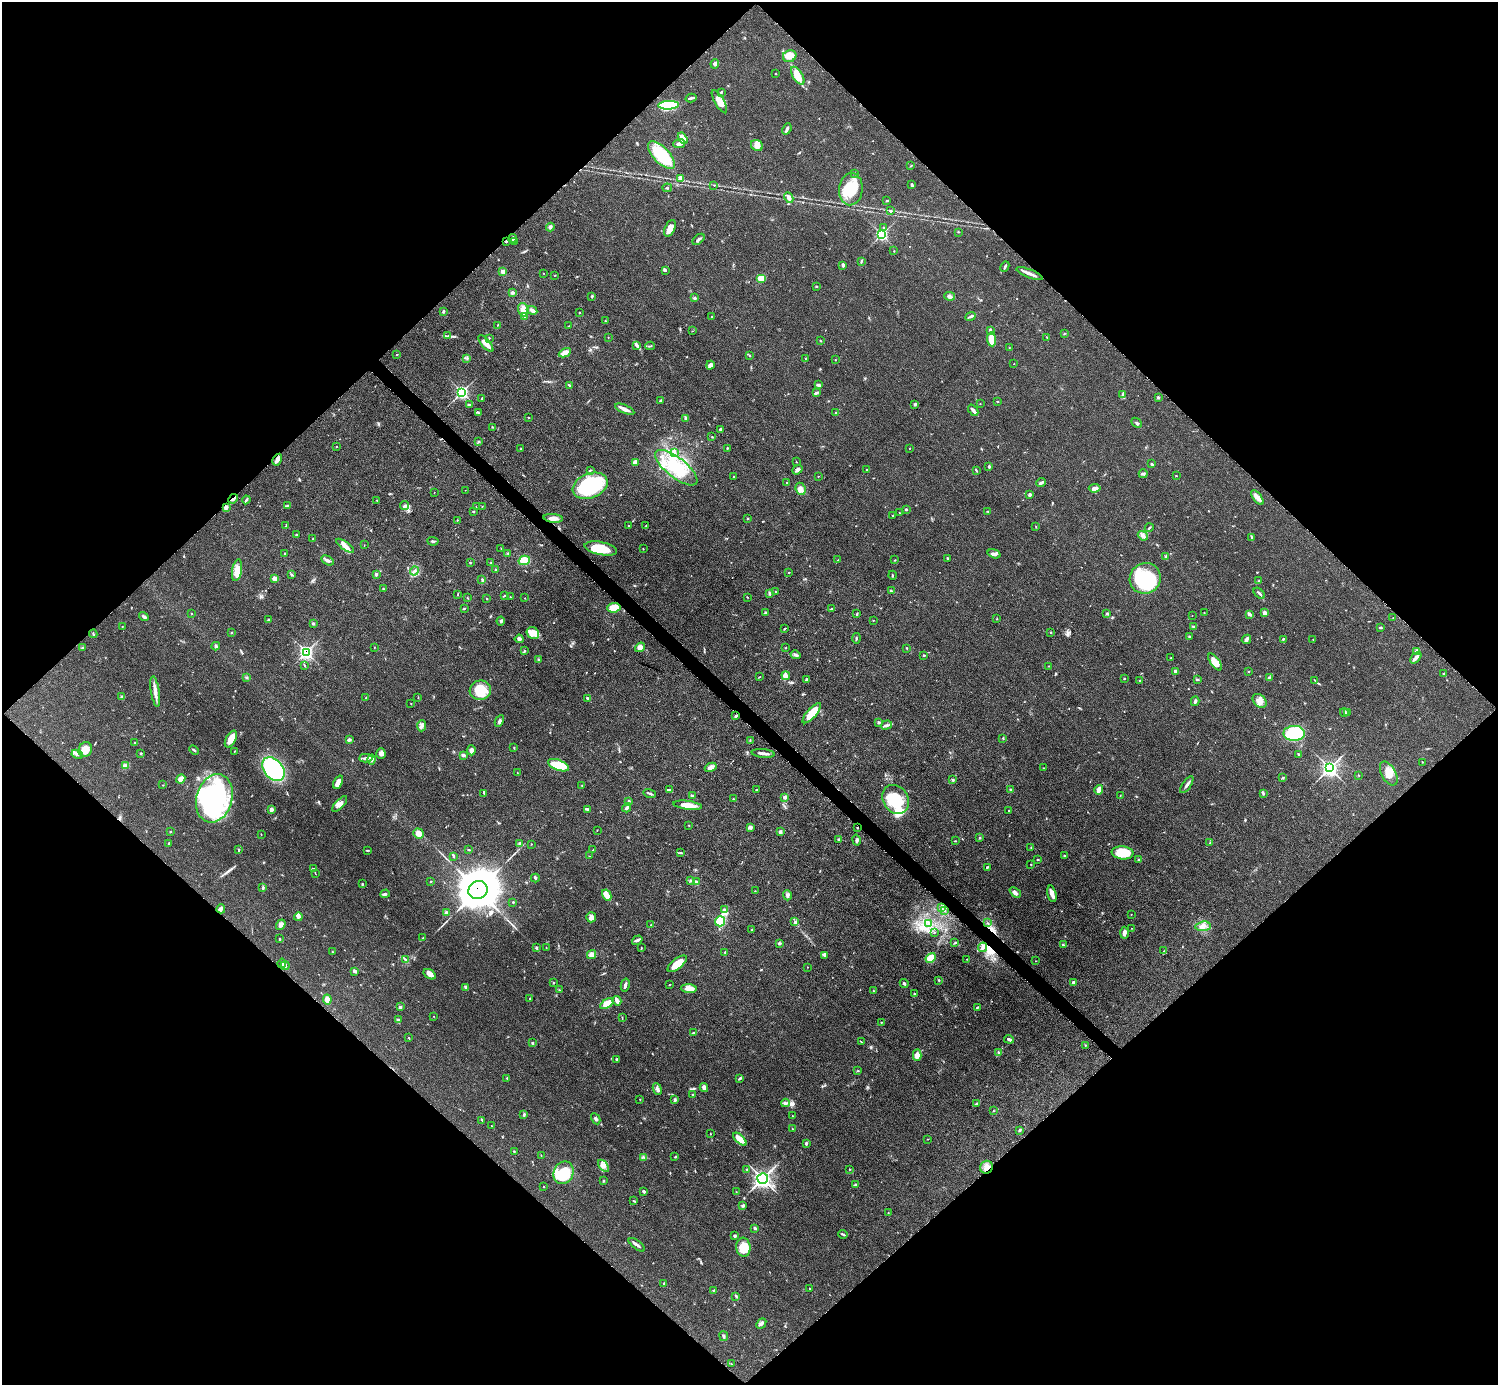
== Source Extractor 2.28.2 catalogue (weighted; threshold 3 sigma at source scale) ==
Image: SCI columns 6-5989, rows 305-5833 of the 5993 x 5993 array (HDU 1 of 3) = the unmasked area's bounding box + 8 px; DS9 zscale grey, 4 x 4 block average (1 PNG px = mean of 4 x 4 image px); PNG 1500 x 1387 px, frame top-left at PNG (2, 2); each listed source drawn as its Kron ellipse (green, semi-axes under 4 px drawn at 4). Shown black and unused: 51% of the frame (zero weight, under 3 of 5 exposures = <1% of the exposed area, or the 3 px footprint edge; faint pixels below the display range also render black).
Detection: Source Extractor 2.28.2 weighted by HDU 2 'WHT'. Background 0.0503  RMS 0.0062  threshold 0.0278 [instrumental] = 3 sigma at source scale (4.5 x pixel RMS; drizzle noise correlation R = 1.50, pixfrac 1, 0.05/0.05 arcsec/px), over >= 5 px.
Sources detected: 586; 4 inside a brighter object's white glare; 2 cosmic-ray / hot-pixel residue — neither listed nor drawn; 7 coinciding with a brighter row at this scale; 26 inside a brighter listed object's ellipse — not listed separately; of the other 547, all 500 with FLUX_AUTO >= 1.07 (the completeness limit of this list) listed and drawn (47 fainter detections not listed), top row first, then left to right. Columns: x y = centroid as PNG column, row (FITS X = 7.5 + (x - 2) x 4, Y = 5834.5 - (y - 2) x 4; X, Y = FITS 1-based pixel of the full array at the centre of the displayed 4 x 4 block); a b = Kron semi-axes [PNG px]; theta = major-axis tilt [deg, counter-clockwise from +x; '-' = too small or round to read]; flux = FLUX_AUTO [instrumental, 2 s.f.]
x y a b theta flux
790 56 7 6 - 41
715 64 5 3 - 9
776 74 2 2 - 1.4
798 76 10 5 -59 55
721 92 3 2 - 3.4
691 98 5 2 - 8.2
719 102 13 4 -60 44
668 105 10 4 2 190
787 129 6 3 66 8.8
683 138 6 4 -58 35
679 144 6 3 9 14
757 145 6 5 - 24
661 155 17 8 -46 200
911 166 3 2 - 2.2
855 173 2 2 - 1.4
680 178 2 2 - 31
714 185 2 2 - 1.9
912 185 3 2 - 4.5
667 188 5 2 - 3.6
851 189 16 12 84 110
789 198 5 3 - 15
887 201 3 2 - 2.6
891 211 2 2 - 3.9
550 227 4 3 - 7.1
670 228 9 5 65 26
884 228 4 2 - 4.7
959 232 2 2 - 1.6
882 234 3 3 - 330
512 238 4 2 - 8.8
698 239 7 2 38 9.2
506 241 3 2 - 3
515 241 4 2 - 2.6
894 251 2 2 - 1.6
861 261 3 2 - 2.6
843 265 3 2 - 9.3
1005 267 5 2 - 6.5
665 270 4 3 - 5.3
503 272 2 2 - 21
543 273 2 2 - 1.3
1030 274 14 3 -21 19
555 275 2 2 - 1.8
761 278 5 4 - 66
816 286 2 2 - 3.5
513 293 4 3 - 7.2
592 296 2 2 - 4.5
950 296 5 3 - 13
694 298 3 3 - 4.6
523 310 7 5 -72 28
532 310 5 3 - 9.6
444 311 3 2 - 4.3
579 312 2 2 - 2.1
524 316 4 3 - 6
971 316 5 2 - 7.5
712 317 2 2 - 3.1
605 321 3 2 - 3
498 325 2 2 - 1.8
569 326 2 2 - 1.7
990 330 3 2 - 3.5
692 331 3 2 - 1.7
1064 334 2 2 - 1.7
448 336 4 2 - 5.5
608 337 2 2 - 1.4
1047 337 2 2 - 1.4
489 338 3 2 - 2
991 339 7 4 -85 66
820 340 2 2 - 2
486 344 10 3 -49 26
637 345 4 2 - 4.4
650 346 5 2 - 3.1
1009 348 2 2 - 1.1
565 353 6 3 26 32
397 355 3 2 - 1.8
749 355 2 2 - 2.2
467 358 2 2 - 1.5
805 359 2 2 - 1.1
835 360 2 2 - 1.3
1014 364 2 2 - 1.7
710 365 4 3 - 14
569 385 3 2 - 3.7
818 385 3 2 - 11
462 392 3 3 - 340
816 393 4 2 - 6.6
1122 395 3 2 - 3.3
1158 397 3 2 - 5.4
482 398 3 2 - 2.7
661 401 3 2 - 9.6
998 401 2 2 - 1.5
915 404 4 2 - 4.7
980 404 2 2 - 1.2
469 405 3 2 - 4.3
625 409 10 3 -24 23
973 410 6 2 -49 15
478 412 3 2 - 3.4
836 413 2 2 - 5
529 418 3 2 - 1.7
686 418 4 2 - 4.2
1136 423 6 2 -41 6.8
492 427 3 2 - 2.6
720 429 3 2 - 6.6
712 437 2 2 - 2
478 441 3 2 - 2.1
336 446 2 2 - 1.8
727 448 2 2 - 2.4
521 449 2 2 - 2
909 449 2 2 - 1.1
674 452 4 2 - 4.9
277 460 6 3 59 15
635 462 4 3 - 24
796 462 2 2 - 1.4
1152 464 3 2 - 4.3
989 466 2 2 - 2.5
676 468 26 10 -38 140
590 470 3 2 - 2.7
797 470 5 3 - 8.6
867 470 2 2 - 2.1
976 470 3 2 - 3.2
1143 474 4 3 - 6.1
818 476 2 2 - 1.6
1176 476 2 2 - 1.9
734 477 2 2 - 1.6
1041 482 5 3 - 6.6
787 483 2 2 - 3.2
590 486 18 12 22 320
1095 488 6 3 6 14
801 489 6 5 - 19
465 490 2 2 - 1.1
434 492 2 2 - 1.2
1029 495 4 2 - 6.6
1257 497 8 4 -53 21
233 499 5 2 - 16
246 500 4 2 - 5.9
377 500 2 2 - 1.9
287 505 2 2 - 1.7
405 506 4 3 - 9.9
482 506 2 2 - 1.3
226 507 4 3 - 12
476 507 2 2 - 1.3
906 509 2 2 - 8.3
473 511 2 2 - 3.4
988 511 2 2 - 2.2
899 513 2 2 - 1.5
893 516 2 2 - 1.7
553 518 10 4 -6 24
747 519 2 2 - 2.8
457 520 2 2 - 2
286 526 3 2 - 2.5
628 526 2 2 - 1.8
646 526 2 2 - 1.5
1036 527 4 2 - 1.7
1149 528 4 2 - 4.4
296 535 3 2 - 3.5
1143 536 5 4 - 15
1252 537 4 2 - 3.2
313 539 2 2 - 3
433 541 6 2 -6 6.2
364 545 2 2 - 1.2
345 546 10 4 -35 24
501 548 2 2 - 1.5
601 548 16 6 -12 95
643 548 2 2 - 1.8
508 553 2 2 - 3
285 554 3 2 - 2.9
994 554 7 3 -18 11
1166 557 4 3 - 8.4
947 558 2 2 - 4.4
327 560 7 3 -29 10
524 560 6 4 15 48
838 560 2 2 - 1.8
895 560 2 2 - 1.3
470 562 2 2 - 1.9
491 563 2 2 - 1.3
496 569 3 2 - 2.3
237 570 11 5 80 46
414 571 4 2 - 6.2
789 572 2 2 - 2
292 574 3 2 - 3.1
376 574 3 3 - 6.3
892 575 4 2 - 3.4
274 578 2 2 - 28
1145 578 16 15 - 240
482 579 3 2 - 3.4
1259 581 2 2 - 2.5
383 589 3 2 - 3.3
891 591 4 2 - 5
776 592 2 2 - 1.4
769 593 3 2 - 3.7
1259 593 7 2 -43 8
458 594 2 2 - 1.7
504 595 2 2 - 2.4
510 597 2 2 - 1.6
747 597 3 2 - 1.9
467 598 2 2 - 2
525 598 2 2 - 1.5
487 599 2 2 - 2
464 608 3 2 - 2.8
614 608 7 4 4 50
832 609 3 2 - 4.9
191 613 2 2 - 1.9
765 613 4 2 - 4.5
1107 613 3 2 - 3.1
1204 613 2 2 - 1.3
1265 613 2 2 - 26
857 614 3 2 - 2.6
1249 614 3 2 - 11
1192 615 2 2 - 1.2
144 616 5 3 - 7
1393 618 2 2 - 1.4
997 619 2 2 - 1.5
268 620 2 2 - 2.3
873 620 2 2 - 1.3
501 621 4 2 - 4.6
313 624 2 2 - 7.3
122 627 2 2 - 2.1
1194 627 4 3 - 4.9
1380 627 3 2 - 4.3
784 629 3 2 - 2.6
231 632 2 2 - 2.1
1051 632 2 2 - 3
533 633 6 5 - 26
93 634 4 2 - 3.6
1189 636 3 2 - 3
856 638 5 2 - 3.7
519 639 4 3 - 9.2
1246 639 5 3 - 8.7
1283 639 3 2 - 3.4
1313 639 2 2 - 1.3
216 646 4 3 - 5.8
83 647 3 2 - 2.8
374 647 2 2 - 1.2
640 647 5 4 - 20
786 647 2 2 - 1.5
907 648 4 2 - 2.3
525 650 3 2 - 1.5
1417 651 4 3 - 9.9
306 652 4 3 - 460
796 655 5 3 - 7.8
924 655 2 2 - 2.3
1171 658 2 2 - 1.7
1416 658 6 3 46 13
539 660 3 2 - 4.3
1215 662 10 4 -54 44
304 665 3 2 - 2.4
1048 666 2 2 - 1.7
1176 671 2 2 - 21
1249 671 2 2 - 2.3
1444 674 2 2 - 4.2
786 676 4 4 - 17
247 677 2 2 - 1.5
760 677 3 2 - 2.4
1270 677 3 2 - 2.9
1124 678 2 2 - 2.7
806 679 3 2 - 5
1197 679 3 2 - 5.3
1140 680 2 2 - 2.9
1315 680 3 2 - 1.9
480 690 10 10 - 99
155 691 15 3 -81 26
122 697 4 3 - 5.1
366 697 2 2 - 2.3
418 698 2 2 - 1.5
587 698 2 2 - 5.6
1195 701 4 2 - 5.9
1259 701 8 5 -43 27
411 703 2 2 - 1.3
1347 712 2 2 - 1.8
812 713 13 4 48 76
1344 713 4 2 - 5.3
736 716 3 2 - 5.4
499 721 6 3 62 7.1
878 722 2 2 - 2.5
886 725 6 3 17 9.6
422 726 6 3 86 10
1294 733 10 7 0 210
1003 738 3 2 - 2.2
231 739 9 5 62 37
349 740 4 3 - 6.1
750 740 3 2 - 2.6
134 743 3 2 - 2.4
514 748 3 2 - 2.4
85 750 7 6 - 38
194 750 5 2 - 4.3
471 750 5 4 - 13
234 751 2 2 - 2
141 753 2 2 - 3.1
381 753 5 4 - 14
763 753 11 2 -6 20
77 754 6 3 -26 8.3
1299 754 3 2 - 4.2
463 755 4 2 - 9.2
366 758 6 2 2 9.1
372 760 5 3 - 7.8
1422 762 2 2 - 1.1
125 765 4 3 - 6
558 765 11 5 -21 91
711 767 6 4 27 17
1043 768 2 2 - 1.9
1330 768 4 4 - 660
273 769 13 9 -50 400
517 773 2 2 - 1.2
1389 773 13 7 -61 38
1359 775 2 2 - 1.6
1283 778 3 2 - 3.1
181 779 5 3 - 31
953 780 2 2 - 3.3
338 782 7 4 65 26
163 785 2 2 - 1.2
582 785 2 2 - 1.4
1187 785 10 2 56 10
669 790 3 2 - 2.9
756 790 2 2 - 5.9
1010 790 2 2 - 3.6
1099 790 5 4 - 21
484 793 3 2 - 2.6
650 793 6 2 -15 6.1
1263 793 4 2 - 3.1
1120 795 2 2 - 1.8
692 796 3 2 - 9.1
785 797 2 2 - 24
214 798 25 18 74 600
733 799 2 2 - 2.5
896 799 15 12 -56 150
629 801 3 2 - 3.9
340 804 10 4 47 19
688 805 14 4 -7 51
627 808 5 2 - 8.9
587 809 3 2 - 4.7
271 810 3 3 - 10
1009 811 2 2 - 2.6
688 825 2 2 - 2
750 828 3 2 - 3.5
857 828 2 2 - 2.7
597 830 2 2 - 1.4
170 832 3 2 - 2.4
780 832 2 2 - 14
418 833 5 4 - 30
261 834 3 2 - 1.3
980 837 2 2 - 2.9
839 840 3 2 - 4.7
856 840 6 3 -78 7
955 841 2 2 - 1.8
168 843 2 2 - 2.9
519 843 3 2 - 4.7
1210 843 3 2 - 3.4
531 844 2 2 - 1.3
1031 848 2 2 - 1.1
239 850 3 2 - 3.2
367 850 4 2 - 2.6
469 850 2 2 - 2.7
593 850 2 2 - 1.5
680 853 3 2 - 3.7
1122 853 11 6 -6 99
453 856 3 2 - 3.7
589 856 2 2 - 1.3
1064 856 2 2 - 2.6
1038 859 3 2 - 3
1139 859 3 2 - 6
1031 864 2 2 - 2.1
988 867 2 2 - 2.1
313 869 2 2 - 2.2
315 873 2 2 - 1.2
535 878 4 2 - 1.7
691 880 2 2 - 1.3
431 881 2 2 - 1.8
696 882 3 2 - 7.6
362 884 3 2 - 3.9
263 888 4 2 - 4.5
478 890 10 8 28 13000
755 891 2 2 - 1.7
1015 892 6 3 -43 15
385 894 5 2 - 6.4
1052 894 8 4 -75 19
607 895 6 3 -61 51
787 895 5 3 - 7.6
513 902 2 2 - 2.6
941 907 3 2 - 3.4
221 909 4 3 - 8.2
725 909 2 2 - 2.6
945 911 2 2 - 1.3
446 913 4 3 - 9.7
1131 914 2 2 - 1.2
298 917 4 3 - 7.8
591 917 5 5 - 19
720 921 5 5 - 87
795 922 4 2 - 4.3
988 923 2 2 - 1.4
929 924 4 3 - 9.1
281 925 6 4 54 12
651 925 2 2 - 1.7
1203 926 8 5 5 20
1132 928 2 2 - 1.1
752 930 3 2 - 2.8
934 932 2 2 - 1.2
1124 933 6 3 88 15
423 938 3 2 - 2.6
280 939 2 2 - 2.9
637 940 6 3 34 7.6
779 943 3 2 - 7.1
955 943 4 2 - 3.3
1063 945 3 3 - 4.8
983 947 5 4 - 12
536 948 3 2 - 3.5
546 948 2 2 - 1.5
641 948 3 2 - 1.5
1164 951 2 2 - 1.8
332 952 3 2 - 2.1
725 952 3 2 - 3.1
592 954 5 4 - 18
824 955 3 2 - 3.5
930 958 5 4 - 32
967 959 2 2 - 1.6
406 960 2 2 - 1.7
1036 961 2 2 - 1.2
282 963 5 3 - 7.5
677 964 11 5 38 49
285 966 4 3 - 6.7
807 967 2 2 - 2
355 971 4 3 - 6.4
430 974 7 3 -33 24
939 980 2 2 - 2.4
553 983 2 2 - 2.2
904 983 5 2 - 5.6
1073 983 2 2 - 17
625 985 7 2 76 10
669 985 3 2 - 1.6
466 987 4 2 - 12
689 989 8 4 -3 27
559 990 2 2 - 1.2
873 991 2 2 - 1.1
914 994 2 2 - 1.9
327 999 5 4 - 21
530 999 3 2 - 3.4
617 1001 5 2 - 25
607 1003 7 3 33 52
400 1007 3 3 - 6.4
977 1007 3 2 - 3.3
433 1016 2 2 - 1.1
622 1018 2 2 - 1.8
398 1020 3 3 - 7.3
881 1022 2 2 - 2.2
693 1033 4 2 - 4
409 1038 2 2 - 2.3
1009 1039 5 3 - 9
861 1042 2 2 - 2.1
532 1043 3 2 - 3.6
1085 1045 2 2 - 1.8
998 1052 4 2 - 2.7
917 1055 6 3 87 27
616 1059 3 2 - 3.7
858 1071 3 2 - 2.6
507 1078 2 2 - 2.5
740 1078 4 2 - 4.6
704 1088 4 3 - 18
657 1089 6 3 -65 12
693 1095 3 2 - 2.6
640 1099 2 2 - 1.5
675 1100 4 3 - 4.8
785 1103 4 3 - 6.7
977 1103 4 2 - 4
994 1111 3 2 - 2.1
524 1114 4 2 - 5.2
792 1116 2 2 - 1.4
596 1119 6 3 -62 7
482 1120 4 2 - 2.3
492 1126 2 2 - 1.5
792 1128 2 2 - 1.3
1019 1130 4 2 - 3.4
710 1134 2 2 - 1.5
740 1139 8 3 -44 55
927 1139 3 2 - 1.6
806 1143 3 2 - 5
514 1151 3 2 - 2.5
541 1155 2 2 - 1.5
644 1157 3 2 - 4.2
675 1157 2 2 - 1.5
604 1166 7 3 -52 14
986 1167 6 6 - 30
747 1169 2 2 - 2.5
849 1169 2 2 - 1.9
564 1173 11 9 67 150
763 1178 5 5 - 550
603 1181 3 2 - 2.9
855 1185 3 3 - 4.3
544 1187 2 2 - 1.6
644 1191 3 2 - 6.2
736 1192 2 2 - 1.5
634 1201 4 2 - 3
743 1205 4 3 - 5.1
888 1213 2 2 - 1.2
755 1228 3 3 - 5.1
843 1234 4 2 - 4.6
735 1236 3 2 - 6
637 1245 10 2 -37 12
743 1247 9 7 -83 66
664 1283 4 2 - 3.7
809 1288 2 2 - 1.4
713 1290 3 2 - 2.5
736 1296 4 2 - 4.3
761 1323 6 3 49 9
724 1336 5 2 - 5
731 1364 2 2 - 1.6
Overlapping masked pixels (flux is a lower limit): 8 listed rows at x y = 506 241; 1030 274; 277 460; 233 499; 226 507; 306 652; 478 890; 986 1167
Diffuse or blended objects may show on this block-average render without a row.